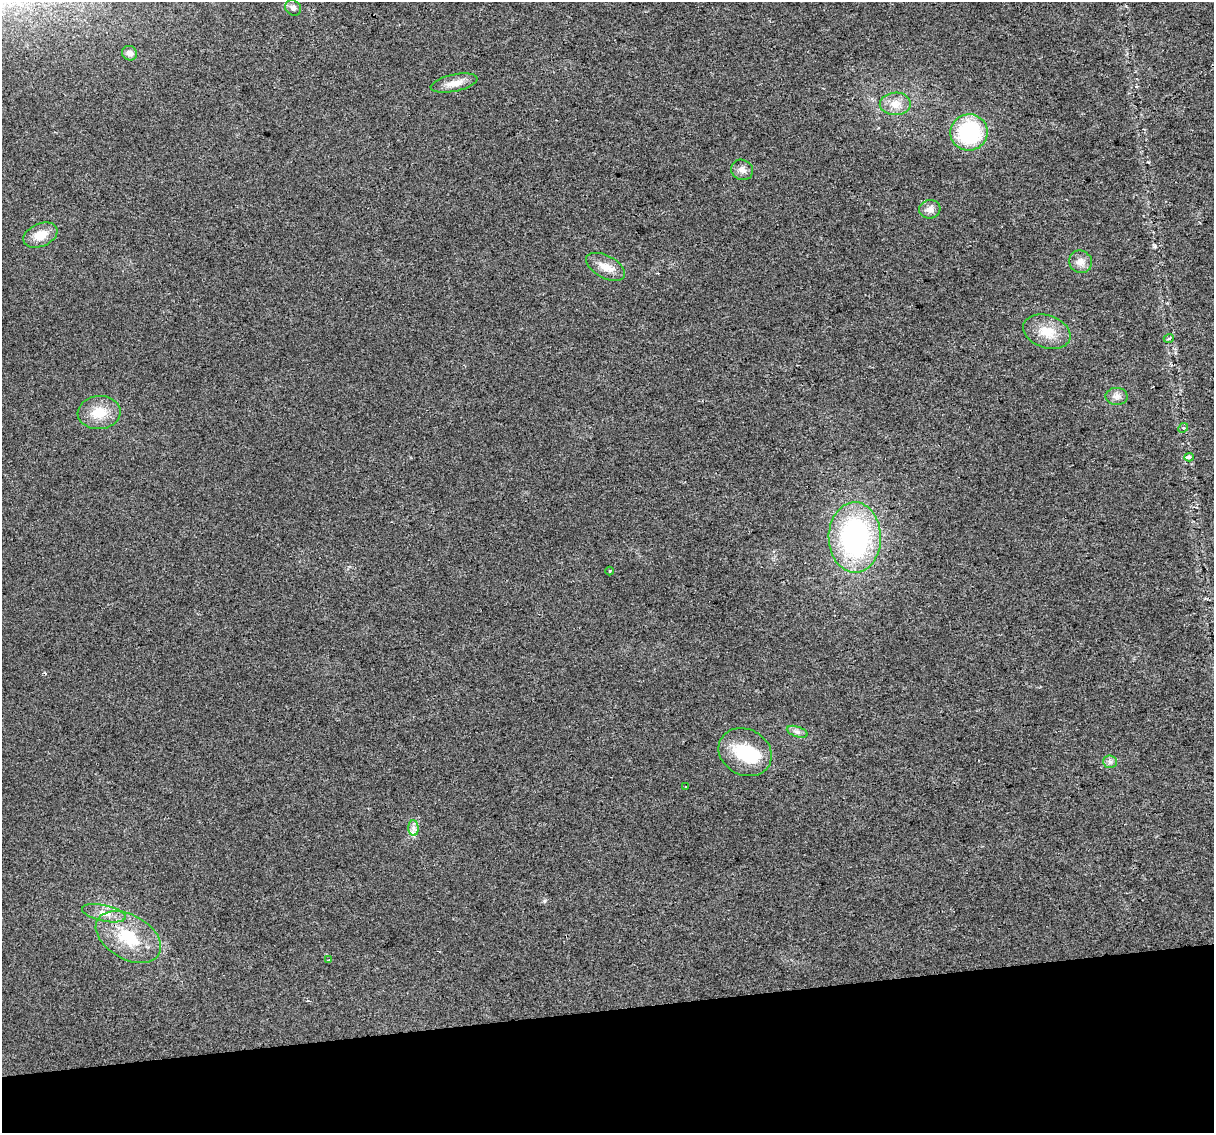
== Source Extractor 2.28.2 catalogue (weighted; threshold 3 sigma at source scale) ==
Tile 14 of 4 x 4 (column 2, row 4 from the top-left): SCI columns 1213-2424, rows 72-1202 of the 4848 x 4619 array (HDU 1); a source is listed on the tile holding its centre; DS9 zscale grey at full resolution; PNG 1216 x 1135 px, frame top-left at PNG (2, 2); each listed source drawn as its Kron ellipse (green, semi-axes under 4 px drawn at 4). Shown black and unused: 11% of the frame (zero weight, under 2 of 3 exposures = <1% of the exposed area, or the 3 px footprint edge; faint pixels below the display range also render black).
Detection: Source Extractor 2.28.2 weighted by HDU 2 'WHT'; one run over the whole footprint, this tile lists its part. Background 0.0271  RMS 0.0062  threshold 0.0281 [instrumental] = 3 sigma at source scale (4.5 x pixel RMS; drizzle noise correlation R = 1.50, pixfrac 1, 0.0396/0.0396 arcsec/px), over >= 5 px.
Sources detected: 29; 1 inside a brighter object's white glare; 2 cosmic-ray / hot-pixel residue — neither listed nor drawn; the other 26 listed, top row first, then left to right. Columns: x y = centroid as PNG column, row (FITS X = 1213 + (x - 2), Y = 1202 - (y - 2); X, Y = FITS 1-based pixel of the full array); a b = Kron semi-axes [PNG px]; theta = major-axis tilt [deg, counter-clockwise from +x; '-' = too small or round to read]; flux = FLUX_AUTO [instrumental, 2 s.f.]
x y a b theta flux
293 8 8 7 - 2.2
130 53 8 7 - 2.9
454 83 24 8 12 6.9
895 104 15 11 1 6.9
969 132 18 18 - 55
742 170 11 10 - 3.5
930 209 10 9 - 3.7
40 235 18 11 23 9.8
1081 262 12 11 - 4.6
606 267 21 11 -28 7.7
1047 332 24 16 -19 13
1169 338 5 3 - 0.73
1117 396 11 8 -2 3.2
99 413 21 16 6 14
1183 428 5 4 - 1.1
1189 457 4 3 - 2.8
855 537 35 26 -89 120
609 571 4 3 - 0.58
797 732 11 5 -19 2.1
745 752 27 23 -28 28
1110 762 7 6 - 1.8
685 787 3 2 - 0.65
413 828 8 5 -89 2.3
104 913 22 8 -12 6.6
128 937 35 22 -30 30
329 960 3 3 - 0.7
Unlisted compact peaks at least as high as the median listed source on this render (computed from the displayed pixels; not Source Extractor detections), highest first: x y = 544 901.